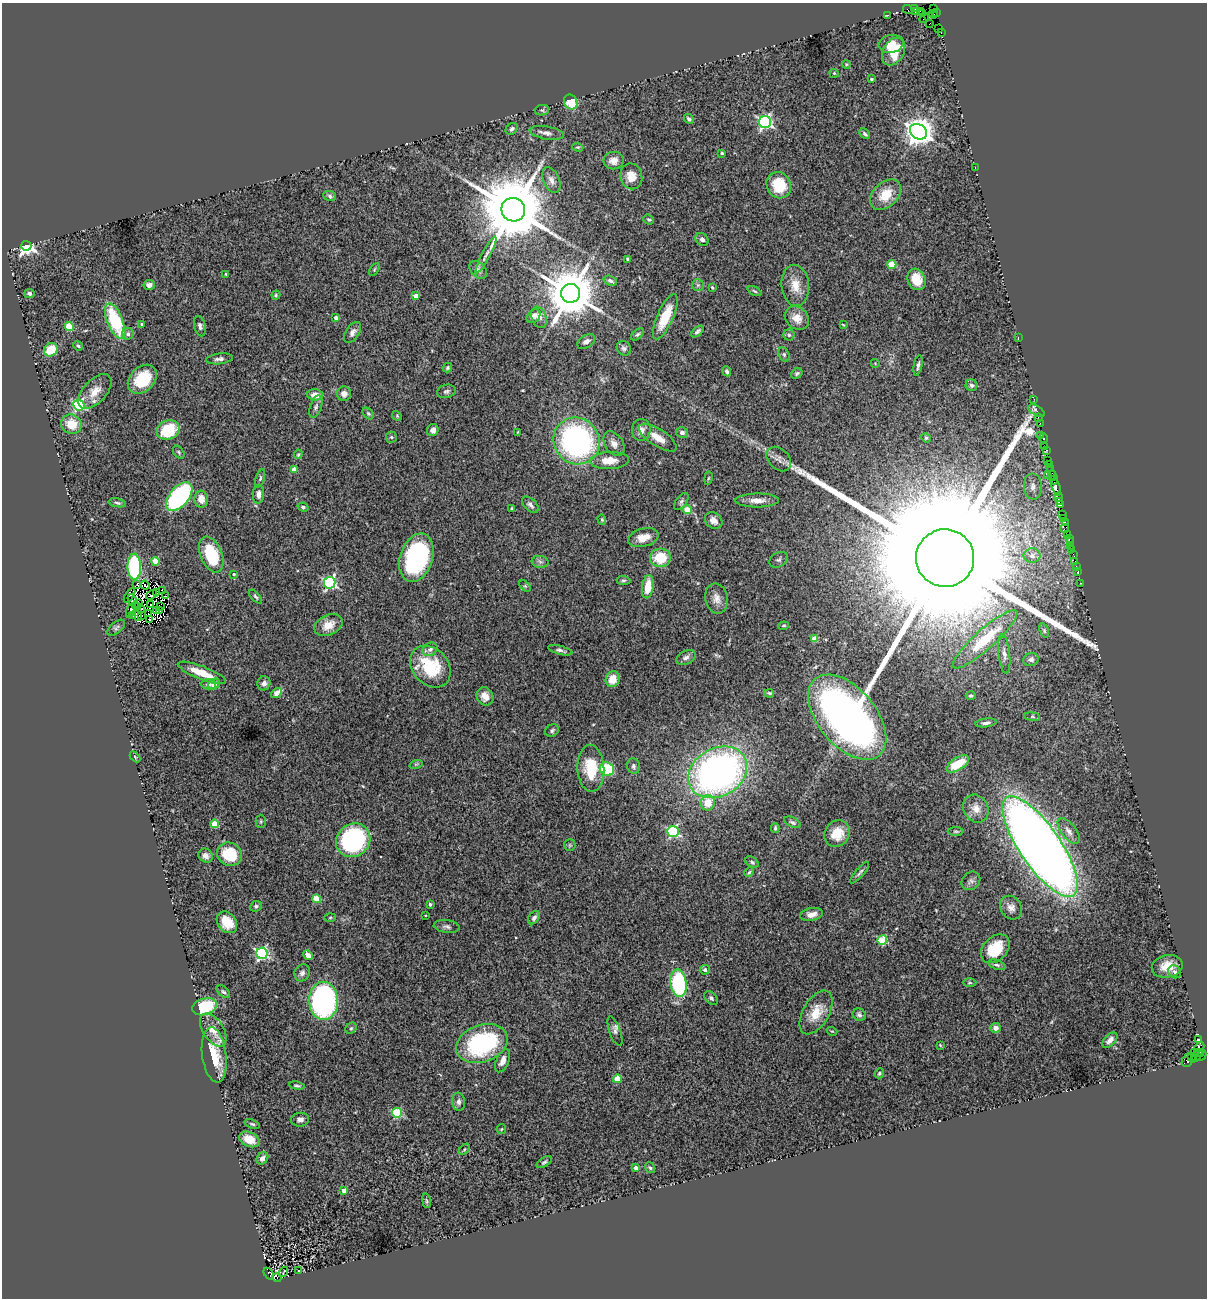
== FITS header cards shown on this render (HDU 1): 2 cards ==
NAXIS1  =                 1205
NAXIS2  =                 1296

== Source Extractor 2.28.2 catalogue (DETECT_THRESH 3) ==
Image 1205 x 1296 px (HDU 1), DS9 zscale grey, 1 PNG px = 1 image px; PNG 1209 x 1300 px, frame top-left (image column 1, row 1296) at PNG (2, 3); each listed source drawn as its Kron ellipse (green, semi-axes under 4 px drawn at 4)
Background 0.723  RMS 0.11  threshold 0.319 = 3 sigma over >= 5 px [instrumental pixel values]
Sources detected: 322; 11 with non-positive FLUX_AUTO (blend fragments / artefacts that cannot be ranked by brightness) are neither listed nor drawn; the other 311 listed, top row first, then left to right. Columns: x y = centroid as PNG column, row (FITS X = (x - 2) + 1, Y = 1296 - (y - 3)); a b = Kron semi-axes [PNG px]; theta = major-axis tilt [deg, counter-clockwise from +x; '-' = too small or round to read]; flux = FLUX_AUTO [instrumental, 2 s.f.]
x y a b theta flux
914 8 3 2 - 35
934 8 3 2 - 30
908 9 5 3 - 75
920 11 2 2 - 40
915 12 3 3 - 48
936 12 4 3 - 40
923 13 4 2 - 48
934 14 4 2 - 3.1
888 15 3 2 - 21
928 16 4 3 - 110
924 18 5 3 - 100
930 23 3 2 - 93
939 29 2 2 - 56
941 33 3 2 - 93
891 44 12 9 11 83
894 52 15 10 60 160
846 64 4 3 - 6.4
834 73 4 4 - 7.6
871 79 3 3 - 10
571 102 8 6 -59 200
542 110 7 5 10 12
689 119 5 4 - 15
765 122 6 6 - 1600
512 129 7 5 45 21
918 132 9 7 -32 9800
547 133 17 6 -10 34
865 134 6 4 -45 14
578 147 6 4 -17 8.7
722 153 3 3 - 8.3
613 161 10 9 - 51
975 167 3 2 - 55
631 176 13 11 -78 99
551 180 13 8 -66 42
779 185 13 12 - 220
886 195 18 12 44 150
330 196 6 5 - 14
513 210 12 11 - 84000
649 219 5 4 - 13
702 239 7 5 -38 20
26 246 5 5 - 2900
486 255 20 4 62 31
628 259 3 3 - 10
892 264 4 4 - 180
374 270 7 4 60 11
478 270 10 7 -44 28
225 274 3 2 - 5.8
916 279 11 8 -64 130
610 281 7 4 -19 20
149 285 5 5 - 39
698 285 6 6 - 15
795 285 20 14 -85 110
712 288 4 3 - 8.6
755 291 7 4 -27 11
29 293 5 4 - 22
570 293 9 9 - 45000
276 295 4 4 - 9.8
416 296 4 4 - 52
534 316 8 6 46 37
539 317 11 7 -71 43
665 317 24 8 66 180
336 318 4 4 - 31
797 318 13 10 -42 77
115 321 19 7 -68 430
142 324 4 3 - 7.4
843 325 3 2 - 5.4
69 326 4 4 - 250
200 326 10 5 -78 23
697 331 7 3 44 18
353 332 12 6 56 33
128 334 6 5 - 20
637 334 7 4 43 14
789 335 5 5 - 13
1018 337 2 2 - 95
586 341 10 6 33 35
78 346 5 4 - 10
624 348 8 6 -46 19
51 350 7 6 - 190
784 355 7 5 -64 14
219 359 13 5 7 26
875 363 4 3 - 4.9
918 365 10 3 79 17
447 368 5 4 - 11
727 371 5 4 - 16
797 373 6 4 33 14
142 379 16 12 45 260
971 385 6 5 - 19
95 391 21 11 47 93
446 391 9 6 13 20
344 394 7 7 - 36
315 395 8 5 -3 67
1034 399 3 2 - 6.8
79 405 5 5 - 870
316 407 12 6 72 24
1037 411 9 4 -29 21
368 414 6 4 -48 11
397 416 5 4 - 7.3
1038 417 2 2 - 43
1040 423 2 2 - 62
71 424 10 9 - 140
168 430 11 9 26 300
433 430 6 5 - 30
641 430 11 9 83 44
518 432 4 3 - 5.9
682 432 6 5 - 23
1040 435 3 2 - 77
391 437 6 5 - 13
658 438 22 8 -33 98
926 438 5 4 - 11
1044 438 5 3 - 110
577 441 24 22 -51 1700
614 444 13 9 -57 44
1044 446 2 2 - 9.6
1047 450 3 2 - 64
179 452 7 5 -52 12
298 454 5 4 - 7.9
779 459 14 10 -45 43
609 460 19 8 3 97
1048 461 3 2 - 24
1050 465 3 2 - 41
1051 469 3 2 - 72
294 470 4 4 - 67
1052 475 5 3 - 88
1048 476 3 2 - 33
260 478 9 4 74 13
708 478 7 3 81 7.8
1054 480 4 3 - 80
1033 487 13 9 -85 54
1056 487 9 3 -73 840
259 494 9 5 87 34
179 497 17 9 50 960
1058 497 5 3 - 160
201 499 8 7 - 67
757 500 21 7 0 66
681 501 10 5 52 17
1060 501 3 3 - 89
117 503 9 4 -10 14
530 505 10 6 -45 26
1060 505 3 3 - 150
303 507 5 4 - 12
512 509 3 3 - 11
687 510 4 4 - 180
1062 515 3 2 - 15
1063 518 3 3 - 100
602 519 5 4 - 8
714 520 9 7 -38 48
1065 522 4 2 - 110
1064 529 4 2 - 67
1067 534 3 3 - 87
643 537 16 9 14 86
1069 538 3 2 - 97
1070 542 3 2 - 52
1071 546 3 2 - 81
1072 550 3 2 - 47
211 554 19 11 -68 310
1073 555 3 2 - 5
1032 556 8 7 - 36
416 558 25 16 72 930
660 558 10 9 - 210
945 558 29 29 - 650000
779 560 10 7 31 20
155 561 4 4 - 170
1075 561 3 3 - 85
540 562 8 6 -9 22
1076 566 3 2 - 27
134 567 13 6 -89 650
1078 571 3 2 - 19
234 574 4 4 - 8.4
623 580 7 4 -4 11
330 583 6 5 - 1300
1081 583 3 2 - 48
137 584 3 2 - 6.2
145 585 4 2 - 14
525 586 7 4 -44 10
648 587 12 5 82 140
162 590 4 2 - 6.9
156 593 3 2 - 9.3
152 595 6 4 36 5.9
130 596 8 3 57 16
165 596 3 2 - 8.4
256 597 8 3 -49 12
716 598 15 11 -78 59
133 602 8 3 -61 11
138 603 3 2 - 1.6
151 604 2 2 - 12
138 606 2 2 - 4.8
161 607 3 2 - 12
141 610 3 2 - 20
157 610 2 2 - 7.2
160 610 3 2 - 12
130 611 7 3 73 9.1
148 614 2 2 - 9
132 616 4 3 - 30
137 616 6 4 -38 9.4
142 616 3 2 - 8.4
150 619 3 2 - 4.8
328 625 15 10 26 86
783 626 5 3 - 8.6
116 628 10 5 40 17
1044 631 7 4 -71 12
815 639 4 4 - 130
985 639 42 10 42 330
430 649 8 6 33 29
560 650 12 4 -15 22
1004 654 20 5 -83 39
686 657 10 6 27 28
1031 659 8 6 16 25
430 667 23 17 -47 370
202 673 26 6 -21 150
613 679 8 7 - 98
264 683 7 6 - 38
209 684 7 5 -1 17
214 684 6 5 - 30
277 693 6 4 38 70
769 693 5 3 - 11
485 696 9 8 - 58
971 696 5 4 - 9.3
847 717 50 29 -50 6000
1032 717 8 4 -8 11
986 723 11 4 7 23
552 730 7 6 - 16
135 757 6 3 -46 7.7
416 764 7 4 18 9.8
958 764 13 6 33 190
634 766 8 6 -78 22
591 768 23 13 -87 260
607 769 7 6 - 340
718 772 31 24 29 3200
708 803 8 7 - 130
976 809 14 12 -59 71
261 821 6 5 - 11
792 822 9 5 -25 17
215 824 4 4 - 190
775 828 5 3 - 10
956 831 8 3 0 9.4
1069 831 15 7 -52 44
673 832 5 5 - 780
837 833 14 12 53 150
353 840 18 16 40 890
570 845 6 5 - 12
1040 846 59 20 -55 13000
230 854 13 11 -30 260
206 856 7 6 - 34
752 862 7 5 -32 14
749 872 5 4 - 9.4
860 873 13 4 49 19
971 881 10 8 44 26
317 899 4 4 - 220
430 904 3 3 - 13
256 906 6 5 - 14
1011 908 12 10 -54 49
812 914 11 6 12 52
425 915 3 2 - 5
330 917 6 4 2 8.1
534 918 7 5 53 23
227 922 12 9 -50 120
447 927 13 6 -6 25
882 940 5 4 - 360
995 949 16 12 44 240
262 953 5 5 - 1200
308 955 5 4 - 47
997 965 9 4 -18 15
1167 966 15 11 13 110
705 970 5 5 - 23
1175 972 7 6 - 21
302 973 9 7 61 24
679 983 13 8 -83 710
970 983 7 4 0 8.5
223 992 8 5 -42 14
711 998 8 5 -42 18
323 1001 19 14 -89 1500
204 1007 12 8 18 320
816 1012 24 13 60 140
859 1015 7 6 - 18
351 1028 6 5 - 10
996 1028 5 5 - 32
213 1030 18 10 -58 92
615 1031 15 5 -70 29
832 1031 5 3 - 6.2
1199 1039 3 3 - 180
1110 1040 9 5 45 35
482 1043 26 18 19 890
940 1045 3 2 - 6.2
1199 1047 5 4 - 94
1194 1052 2 2 - 38
1199 1053 5 2 - 53
214 1055 28 12 -83 220
1191 1056 2 2 - 86
1197 1056 8 3 47 220
1201 1056 6 2 48 110
1187 1060 7 5 65 280
503 1061 12 6 66 49
879 1073 5 4 - 13
617 1079 4 4 - 180
297 1086 7 3 -10 12
459 1102 9 6 -85 28
397 1113 5 5 - 520
300 1120 9 7 6 30
252 1124 8 4 -18 12
501 1129 5 4 - 7.9
249 1139 10 7 -24 88
464 1149 6 4 45 11
262 1158 7 5 52 30
544 1162 8 4 32 14
636 1168 4 3 - 38
650 1168 6 4 -54 12
344 1190 4 3 - 44
426 1201 7 3 -81 11
299 1271 3 2 - 5.4
283 1272 5 2 - 4.7
269 1274 6 3 -56 190
277 1278 5 3 - 370
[11 non-positive-flux detections neither listed nor drawn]